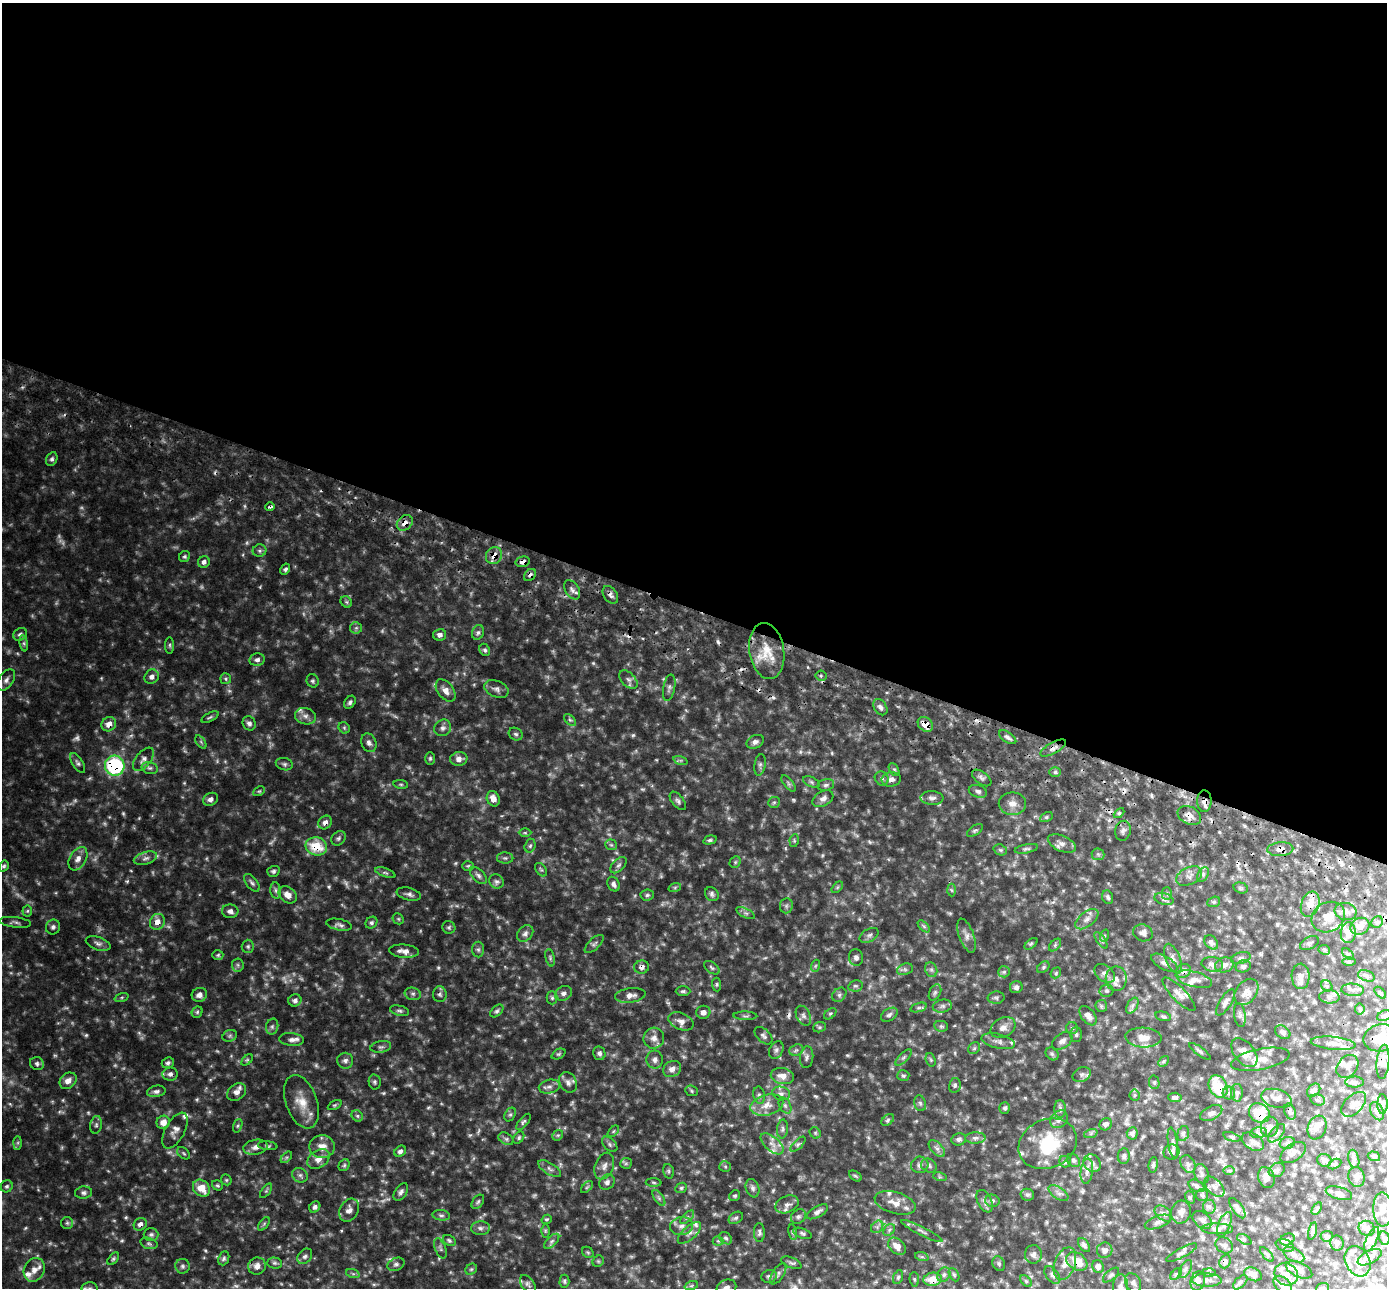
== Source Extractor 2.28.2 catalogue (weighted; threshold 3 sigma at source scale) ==
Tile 3 of 4 x 4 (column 3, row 1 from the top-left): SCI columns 2797-4181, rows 4052-5337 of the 5594 x 5663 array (HDU 1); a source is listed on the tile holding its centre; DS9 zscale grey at full resolution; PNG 1389 x 1290 px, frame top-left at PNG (2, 3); each listed source drawn as its Kron ellipse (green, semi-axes under 4 px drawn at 4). Shown black and unused: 47% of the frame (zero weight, under 2 of 3 exposures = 3% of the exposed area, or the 3 px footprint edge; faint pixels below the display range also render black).
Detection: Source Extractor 2.28.2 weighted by HDU 2 'WHT'; one run over the whole footprint, this tile lists its part. Background 0.0971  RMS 0.014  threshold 0.0621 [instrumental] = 3 sigma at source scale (4.5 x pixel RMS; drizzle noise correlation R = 1.50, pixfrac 1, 0.05/0.05 arcsec/px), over >= 5 px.
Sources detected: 663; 40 too faint to see at this stretch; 1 inside a brighter object's white glare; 14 cosmic-ray / hot-pixel residue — neither listed nor drawn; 37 inside a brighter listed object's ellipse — not listed separately; of the other 571, all 500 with FLUX_AUTO >= 1.99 (the completeness limit of this list) listed and drawn (71 fainter detections not listed), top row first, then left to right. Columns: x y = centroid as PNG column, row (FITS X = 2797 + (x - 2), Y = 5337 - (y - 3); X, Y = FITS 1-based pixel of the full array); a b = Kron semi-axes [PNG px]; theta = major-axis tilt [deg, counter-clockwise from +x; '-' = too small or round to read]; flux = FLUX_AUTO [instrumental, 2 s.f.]
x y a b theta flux
52 459 7 5 62 3.3
270 507 4 3 - 4.4
405 523 9 7 43 9.7
260 551 7 6 - 3.3
185 556 6 5 - 2.7
494 556 9 7 58 14
204 562 6 5 - 5.6
523 562 7 5 15 5.6
285 569 6 4 61 2.9
530 575 7 5 45 3.9
572 590 10 7 -59 5.8
610 595 10 6 -56 5.4
346 602 6 5 - 2.5
356 628 6 5 - 3.1
478 632 7 5 72 3.7
20 634 7 6 - 4.1
440 635 6 5 - 6.1
24 643 8 4 -82 2.8
170 645 8 4 -90 2.4
485 650 6 5 - 3.2
767 651 28 17 -81 39
257 660 8 6 11 4.8
821 676 5 5 - 2.3
152 677 7 6 - 6.5
226 679 5 5 - 2.5
6 680 12 7 56 7.3
628 680 11 6 -46 5.5
313 681 7 6 - 2.9
669 688 13 6 79 5
496 689 12 8 -22 6.3
446 690 12 8 -52 10
350 702 7 5 56 3.4
880 707 9 6 -57 4.5
305 716 10 8 -16 7.2
210 717 9 4 26 2.7
570 720 7 4 -44 2.6
249 723 7 6 - 4.9
109 724 8 6 38 13
925 724 8 6 -41 17
344 728 6 5 - 2.3
443 728 9 8 - 5.7
516 734 7 6 - 3.1
1008 737 10 5 -34 4.8
201 742 7 4 -54 2.5
755 742 9 6 26 5.6
369 743 10 7 -69 5.7
1053 748 14 5 29 5.9
430 758 6 5 - 2.3
143 759 14 7 50 7.2
459 759 8 7 - 8.4
681 760 7 4 -18 2.8
78 763 11 5 -57 4
284 764 8 6 -15 3.7
760 765 11 5 82 3.9
115 766 10 10 - 130
150 768 8 6 -14 3.8
894 769 7 4 -62 2.2
1055 772 6 5 - 2.8
882 778 7 6 - 4
982 778 11 6 -37 4.2
891 779 10 7 8 6.5
811 782 9 4 -25 2.8
789 783 9 4 -51 3.2
401 784 7 4 -8 2
826 785 8 6 15 3.7
259 791 6 4 28 2.1
978 791 9 6 -16 4.4
932 798 11 7 -4 6.6
210 799 8 6 28 6.4
493 799 8 6 -69 11
823 799 11 7 30 7
678 801 11 5 -51 4.1
1204 801 11 7 89 7.3
774 802 6 5 - 2.6
1012 804 13 11 -1 11
1119 813 6 4 44 2.3
1189 815 12 8 -27 10
1046 817 7 4 27 2.3
325 822 7 6 - 7.1
975 830 9 4 33 3
1123 831 10 7 75 4.9
525 833 6 4 0 2
338 838 8 6 44 3.7
710 840 7 4 14 2.7
794 841 6 4 80 2.1
1062 844 15 7 -23 8.3
611 845 6 5 - 2.4
316 846 11 9 -12 43
530 846 7 5 73 2.8
1026 849 12 4 11 3.5
1280 849 13 7 4 8
1000 850 7 5 -20 2.5
1098 854 6 6 - 2.8
145 858 12 6 17 5.8
505 858 8 5 0 3.2
78 859 13 8 59 9.7
735 862 6 5 - 2.3
619 865 10 5 46 4
4 866 6 4 59 2.6
468 866 6 5 - 2.1
541 870 7 5 -53 2.3
273 871 6 5 - 3
385 873 10 4 -19 3
1203 874 8 5 64 3.7
478 876 10 6 -46 4.6
1189 876 14 8 25 7.5
496 881 7 6 - 4.4
252 883 10 5 -51 3.8
613 884 7 5 -63 5.1
675 887 6 4 19 2.1
837 887 7 4 45 2.2
1241 888 7 5 -16 2.3
951 890 6 4 -87 2.1
276 891 8 5 -83 3.6
409 894 12 6 -13 5.6
712 894 7 6 - 4
1167 894 6 5 - 2.4
288 895 10 7 -37 11
647 895 7 5 4 2.8
1108 897 7 5 -68 3.5
1164 899 9 5 -16 4.5
1214 902 6 5 - 2.3
1310 904 13 9 70 19
786 906 7 6 - 3.9
27 911 5 5 - 2.1
230 911 8 7 - 5.8
1346 911 11 8 -12 7.6
746 913 10 4 -26 3.5
1328 917 17 14 31 21
398 919 6 5 - 2
1087 919 13 7 38 8.7
15 922 16 5 -7 4.4
157 922 8 7 - 12
1377 922 6 5 - 2.7
371 923 6 5 - 3.2
339 925 13 5 -11 4.8
924 926 7 4 -45 2.5
1360 926 10 8 32 15
53 927 7 7 - 4
449 927 6 6 - 3
525 933 9 7 46 5.3
1143 933 10 8 -21 5.9
1348 933 10 7 86 19
869 935 10 6 29 4.4
966 936 18 7 -70 8.3
1104 936 6 4 71 2
1101 940 10 4 -56 2.8
1211 942 8 6 -45 5.3
1309 943 10 6 25 3.4
98 944 13 6 -19 5.6
594 944 12 5 44 3.8
1031 944 7 4 37 2.2
1055 945 7 4 46 2.6
248 946 6 6 - 2.9
478 950 8 6 -89 3.4
1324 950 6 4 -26 2.4
404 951 15 6 -5 9.7
1348 954 7 4 -44 2.3
218 955 5 4 - 2
856 957 8 7 - 4.2
550 958 9 4 -75 2.6
1241 958 10 5 15 3.8
1173 959 16 7 -68 7.3
1349 962 6 4 0 2.2
1164 963 15 6 -29 6.6
1212 964 11 7 -10 7.7
238 965 6 6 - 2.9
1224 965 9 7 18 7
815 966 6 4 71 2
1243 966 8 6 15 3.9
642 967 7 6 - 5.7
1043 967 7 5 41 2.4
712 968 9 5 -36 3
905 969 8 5 17 3.4
931 970 8 6 -68 3.4
1183 971 8 6 36 10
1004 972 6 5 - 2.9
1056 973 6 4 49 2.1
1105 973 11 8 -38 6.3
1301 976 13 9 -88 12
1366 976 9 5 -18 3.4
1116 979 12 10 -90 9.2
1194 979 19 7 -14 10
717 984 7 4 -85 2.1
855 986 7 5 12 3.2
1327 986 6 5 - 2.7
1016 987 6 6 - 4.4
1352 990 11 6 -4 5.2
683 991 7 4 0 3.3
1107 991 7 6 - 3.2
935 992 8 5 63 3.4
1246 992 14 10 53 14
563 993 9 7 28 5.6
1380 993 7 4 -45 2.2
413 994 8 6 -14 3.8
440 994 8 7 - 3.8
1179 994 22 7 -46 9.4
199 995 8 7 - 7.4
630 995 15 7 7 9
839 995 8 6 45 3.6
122 997 7 3 19 2
1329 997 10 6 -1 4.9
552 998 6 5 - 2.8
996 998 8 6 3 3
295 1000 6 6 - 4.9
1225 1002 15 6 58 5.9
942 1006 9 6 11 4.6
1101 1006 6 6 - 2.6
1132 1006 8 5 59 4.3
919 1008 8 4 19 2.7
1360 1009 5 5 - 2.1
399 1011 10 5 -12 3.3
497 1011 8 5 42 3.3
197 1012 6 5 - 2.6
703 1012 7 6 - 6.1
830 1014 7 4 40 2.3
889 1015 9 6 33 4.2
1240 1015 12 5 -82 4.8
745 1016 12 4 -1 2.7
803 1016 10 7 -63 5
1088 1016 11 6 -53 9.2
1163 1016 8 4 -13 2.7
1384 1016 7 5 25 3.3
681 1021 13 8 -23 8.1
941 1026 7 5 -11 2.4
272 1027 8 6 75 3.9
819 1027 6 5 - 2.3
1003 1028 13 9 29 8.9
1072 1028 6 6 - 2.6
1283 1032 8 6 -34 5.2
1076 1035 7 5 -89 2.6
230 1036 7 5 22 3.1
763 1036 11 6 -43 4.5
1143 1037 18 10 -4 15
654 1038 10 10 - 10
1381 1038 17 13 12 31
292 1040 12 6 -6 7.1
998 1041 17 7 -13 7.6
1062 1041 11 7 36 6.5
1333 1043 22 6 -6 9
381 1047 10 5 10 3.8
974 1048 6 5 - 2.4
776 1050 9 6 63 4.5
796 1050 7 5 21 3.5
1200 1051 13 3 -36 2.5
599 1053 7 6 - 4.9
1244 1053 17 10 -52 14
558 1054 7 5 26 2.3
1052 1054 7 5 -44 3
807 1057 11 6 85 4.7
903 1058 10 4 45 4
1260 1059 30 10 11 17
247 1060 7 4 44 2.1
655 1060 9 8 - 6.1
931 1060 7 4 -71 2.1
345 1061 8 8 - 5.2
1163 1061 6 4 46 2
1383 1062 17 6 84 6.2
168 1063 6 5 - 3.4
37 1064 7 6 - 4
1347 1067 13 9 49 6.3
672 1069 9 7 33 8.3
170 1074 8 6 7 5.6
1082 1074 9 7 26 5.6
782 1076 12 8 -11 14
903 1076 6 5 - 3
68 1081 9 7 41 10
375 1082 7 6 - 2.9
568 1082 11 8 -63 6.8
1154 1082 7 5 -77 2.2
1355 1082 9 5 -1 3.5
955 1085 7 6 - 3.2
1218 1086 12 9 -61 41
549 1087 11 6 13 6.6
1314 1090 8 5 45 6.3
156 1091 9 5 10 4.6
691 1091 6 5 - 2.2
237 1092 10 7 38 8.8
781 1093 9 7 -11 5.1
1229 1093 6 6 - 3.6
1237 1093 9 6 90 3.8
759 1095 8 5 -80 3.7
1135 1095 5 5 - 2.1
1175 1097 7 4 -4 5.1
1276 1098 15 9 -16 12
1318 1100 7 5 -15 2.9
301 1102 28 15 -70 27
920 1103 8 6 -73 3.3
1354 1104 15 9 45 7.9
1382 1104 10 5 -90 3.5
335 1105 7 4 26 2
767 1105 17 10 15 16
785 1106 8 5 -63 3.9
1005 1108 6 5 - 3
1060 1109 9 6 90 4.2
1377 1111 10 6 -60 4.9
1290 1112 8 5 -67 4.2
1211 1113 12 6 27 5.4
1259 1113 11 9 -34 39
510 1114 7 5 62 2.8
357 1116 6 5 - 2.7
1059 1119 9 8 - 8.3
888 1120 7 4 37 2.5
163 1122 7 6 - 14
523 1122 10 4 51 2.9
1106 1124 6 5 - 5.1
96 1125 9 6 81 3.7
238 1126 7 4 71 2.4
1269 1127 10 9 - 9.2
1317 1127 12 9 70 9.4
782 1129 9 5 85 3.7
175 1131 20 9 62 9.9
613 1131 7 4 46 2
815 1133 6 5 - 2.2
1091 1133 7 4 19 2.8
1132 1133 6 5 - 4.9
1258 1133 8 5 7 4
1276 1133 11 5 49 5
1183 1134 8 5 75 3
558 1135 6 4 42 2.3
1232 1137 9 4 -17 2.6
519 1138 7 4 53 2.7
975 1138 10 5 1 5.6
506 1139 8 5 -30 3.6
959 1139 7 6 - 4.2
1253 1142 12 8 -35 6.7
18 1143 7 4 89 2.4
1173 1143 15 4 -81 4.3
1287 1143 8 6 16 3.6
610 1144 9 5 -46 3.7
772 1144 14 7 -41 9
798 1144 10 4 45 3.4
1048 1144 30 24 25 73
268 1146 10 4 -6 2.6
255 1147 12 7 10 7.8
322 1147 12 11 - 14
937 1149 10 5 -46 4.9
400 1151 6 5 - 4.1
1171 1152 8 7 - 7.7
184 1153 7 5 -41 2.3
1293 1153 14 8 34 8.1
1124 1156 8 6 83 3.9
1374 1156 6 4 -19 2.6
286 1157 7 4 45 2.4
318 1159 12 8 34 11
1354 1159 9 5 -77 3.8
1073 1160 7 5 -44 3.1
1324 1160 7 6 - 8.8
1065 1162 6 5 - 3.5
626 1163 6 5 - 2.4
1092 1163 9 8 - 6.2
1188 1164 9 7 -58 4.9
1335 1164 7 4 27 2.7
344 1165 6 5 - 2.5
920 1165 9 8 - 5.4
1153 1165 8 4 83 3.3
604 1166 14 9 68 9
725 1166 6 5 - 2.4
929 1166 8 6 -26 3.7
550 1169 13 5 -32 5.3
1229 1170 6 4 -2 2.1
1277 1170 8 6 32 3.7
668 1171 7 5 -74 2.5
1087 1171 13 6 82 6.6
1202 1174 10 7 -71 4.4
300 1175 8 7 - 4.5
855 1176 7 4 -35 2.2
940 1177 7 4 -18 2
1357 1177 10 8 -81 6.1
1266 1178 11 8 -73 6.3
226 1180 6 5 - 2.1
607 1182 8 7 - 5.4
654 1182 8 4 -1 2.1
217 1185 6 5 - 2.3
7 1186 6 5 - 3.1
1196 1186 8 5 -28 3.6
587 1187 7 4 45 2.3
1214 1187 12 7 -46 5.7
201 1188 9 7 -42 24
681 1188 6 5 - 2.6
753 1188 9 6 -71 5
266 1191 8 4 54 2.4
401 1192 10 6 56 5
84 1193 8 6 6 4.1
1058 1193 11 5 -35 4.9
1339 1193 13 6 -16 5.3
1027 1195 7 6 - 3.3
1202 1195 6 6 - 2.7
735 1196 6 4 34 2.2
1190 1197 6 5 - 2.2
659 1198 9 4 -55 3.5
984 1201 12 7 -65 6.1
992 1201 7 6 - 4
478 1202 8 5 54 3
895 1203 21 10 -16 16
787 1204 12 8 23 7.9
315 1207 6 5 - 4
1209 1207 7 6 - 3.7
1237 1208 12 5 -56 4.7
1317 1209 7 4 57 2.3
1383 1209 17 9 -88 13
349 1210 12 9 60 8.9
817 1212 12 5 29 5.5
1181 1212 11 9 75 7.7
1163 1213 10 6 -39 5.2
441 1215 9 5 -7 3.3
687 1217 9 3 44 2.7
798 1217 8 6 43 4.1
736 1218 7 5 33 3.1
547 1219 5 4 - 2.3
1202 1220 11 7 -39 5.8
1158 1222 14 6 20 5.9
67 1223 6 6 - 2.9
140 1224 7 6 - 5.5
264 1224 8 4 53 2.3
1224 1224 13 6 68 5.7
682 1226 11 9 10 8.7
877 1227 7 5 46 3.4
480 1228 9 7 3 5
1367 1228 8 7 - 7.5
1217 1229 16 5 -1 6.1
889 1230 7 5 47 3.1
545 1231 6 4 -90 2.2
922 1231 23 3 -27 5.2
1313 1231 9 3 76 2.8
793 1232 8 4 -81 2.6
689 1233 14 6 42 7.4
759 1233 9 5 -87 3.9
803 1233 10 5 -21 3.1
151 1235 7 6 - 3.5
1327 1236 6 5 - 3.2
726 1238 7 5 -42 2.8
1384 1238 7 5 -77 2.4
1244 1239 8 4 -30 2
1287 1239 7 5 21 3.3
1372 1239 13 5 64 5.6
449 1240 7 5 -33 2.9
552 1241 9 5 45 4.3
718 1241 5 5 - 2
149 1243 9 5 -15 3.2
1337 1243 7 6 - 4.7
1084 1245 8 5 -54 3.7
1224 1245 9 7 -36 4.7
1285 1245 9 6 -22 4.1
897 1246 10 7 -44 12
440 1248 10 5 -69 3.5
1105 1250 8 7 - 6
588 1252 6 5 - 2.1
1182 1253 17 5 28 4.8
1033 1254 9 8 - 6.2
1267 1254 9 4 -48 2
1294 1255 11 6 -28 5.2
305 1256 8 6 48 4.6
922 1257 7 4 -18 2.4
1370 1257 13 6 28 5.5
224 1258 7 5 69 3.3
113 1259 7 4 50 2.6
598 1261 6 5 - 2.1
1077 1261 11 8 -33 24
1225 1261 7 5 68 4.7
1357 1261 16 12 -61 15
274 1263 7 5 -2 3.3
791 1263 11 5 -22 3.5
396 1264 9 6 24 4.1
999 1264 7 6 - 2.9
1065 1264 17 10 70 14
183 1266 7 7 - 3.9
257 1266 9 8 - 10
1098 1266 6 5 - 5.2
471 1269 6 5 - 2.2
1185 1269 10 5 63 3.7
34 1270 12 10 62 9.7
1299 1270 14 7 -24 6.2
1209 1273 6 4 -1 2.2
353 1274 7 4 -19 2.4
778 1274 12 5 56 4.5
944 1274 8 6 57 4.7
1176 1274 7 4 46 2.2
1253 1274 9 6 -26 6.7
1286 1274 12 10 -31 13
954 1275 7 4 -63 2.6
1052 1275 10 6 -52 4.6
1111 1275 10 5 40 2.8
769 1276 8 6 16 4.1
898 1277 7 4 70 2.7
914 1279 7 4 -84 2.1
933 1279 9 6 10 26
1207 1280 15 6 0 7.9
564 1281 6 5 - 2.5
1026 1281 7 4 -45 2.5
1198 1281 10 7 74 9.9
1240 1282 9 5 45 2.7
1133 1283 10 7 -61 5
528 1284 10 6 -55 3.9
1282 1285 11 7 -44 12
691 1286 7 4 18 2.6
1120 1287 12 7 88 7
90 1288 8 6 -1 3.3
726 1288 10 8 25 9.6
1322 1288 6 5 - 2.4
Overlapping masked pixels (flux is a lower limit): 29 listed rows (the first 20) at x y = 270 507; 405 523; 494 556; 523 562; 530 575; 610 595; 109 724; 925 724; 1053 748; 115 766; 1204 801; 1189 815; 325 822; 316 846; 1280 849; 1310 904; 1346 911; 157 922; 642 967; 1183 971
Isophote crosses this tile's border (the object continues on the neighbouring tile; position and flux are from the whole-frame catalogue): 7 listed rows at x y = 1381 1038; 1383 1062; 1282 1285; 1120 1287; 90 1288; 726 1288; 1322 1288
Unlisted compact peaks at least as high as the median listed source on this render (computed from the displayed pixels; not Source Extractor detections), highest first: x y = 387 705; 487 1166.